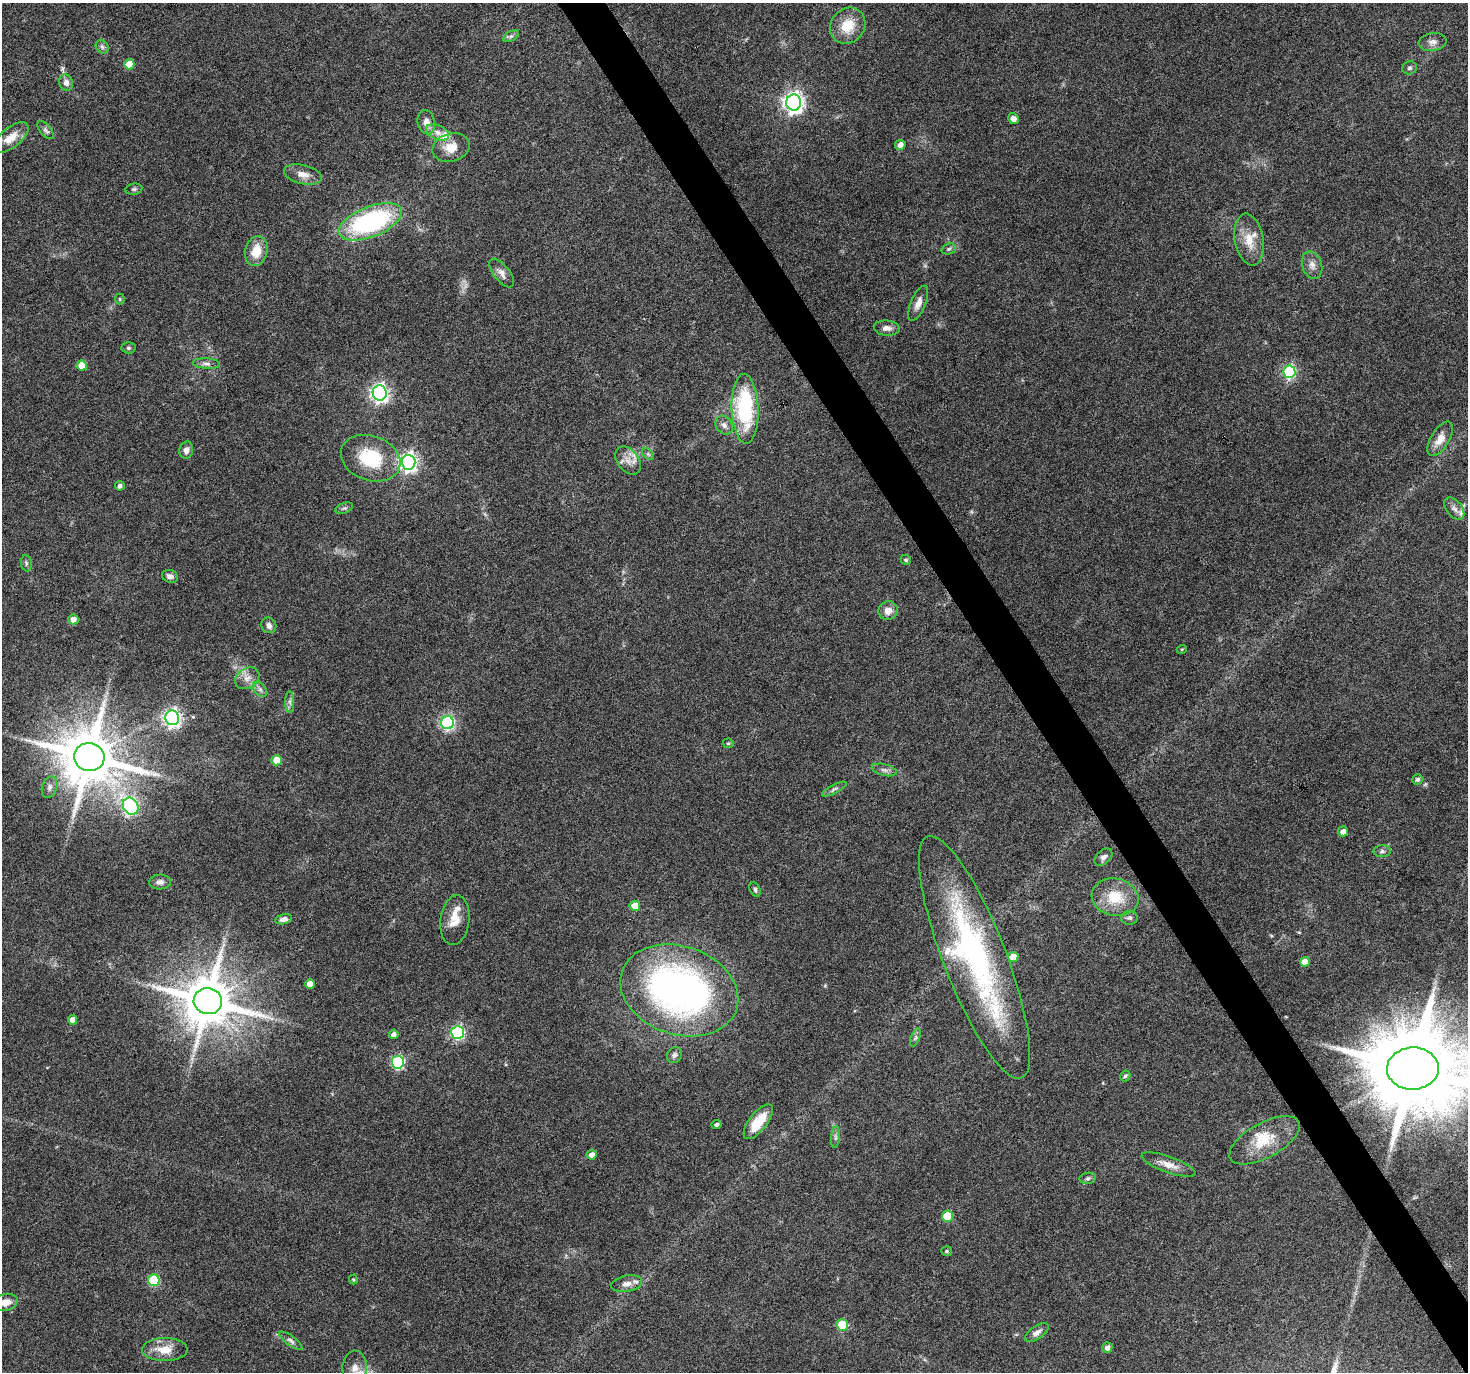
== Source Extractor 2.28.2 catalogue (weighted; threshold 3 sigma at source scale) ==
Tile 6 of 4 x 4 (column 2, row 2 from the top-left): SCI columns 1467-2932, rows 2857-4226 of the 5868 x 5773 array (HDU 1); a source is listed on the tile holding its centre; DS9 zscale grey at full resolution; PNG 1470 x 1374 px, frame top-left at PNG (2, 3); each listed source drawn as its Kron ellipse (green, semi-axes under 4 px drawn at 4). Shown black and unused: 3% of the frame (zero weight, under 4 of 8 exposures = <1% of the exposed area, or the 3 px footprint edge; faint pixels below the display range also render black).
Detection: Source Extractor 2.28.2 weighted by HDU 2 'WHT'; one run over the whole footprint, this tile lists its part. Background 0.0491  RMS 0.0031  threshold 0.0126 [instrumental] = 3 sigma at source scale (4.09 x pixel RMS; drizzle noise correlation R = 1.36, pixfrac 0.8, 0.0396/0.0396 arcsec/px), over >= 5 px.
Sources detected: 112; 1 too faint to see at this stretch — neither listed nor drawn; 6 inside a brighter listed object's ellipse — not listed separately; the other 105 listed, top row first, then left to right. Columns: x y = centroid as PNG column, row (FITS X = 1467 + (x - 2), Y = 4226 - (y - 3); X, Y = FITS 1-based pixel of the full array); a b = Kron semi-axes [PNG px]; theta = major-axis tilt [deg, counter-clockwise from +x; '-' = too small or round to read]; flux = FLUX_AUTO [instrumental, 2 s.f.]
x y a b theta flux
848 26 19 17 50 7
511 36 8 5 30 0.66
1433 42 14 9 9 1.7
102 47 7 6 - 0.75
129 64 5 5 - 4.3
1409 68 7 6 - 0.72
66 83 8 7 - 1.4
794 102 8 7 - 160
1013 119 6 5 - 1.7
426 122 12 8 -77 2.3
45 130 11 5 -51 0.91
438 132 12 7 -23 2.1
11 138 21 10 39 3.9
900 145 5 5 - 1.7
451 147 19 14 16 4.4
303 174 19 9 -13 2.6
134 189 8 5 9 0.56
370 222 33 15 22 48
1249 240 26 14 -79 5.7
949 249 7 5 20 0.58
256 251 15 11 75 5.5
1312 265 14 9 -71 2
501 273 17 8 -52 2
120 299 5 5 - 0.43
918 303 19 7 67 2.3
887 328 13 7 -5 1.6
128 348 7 5 -1 0.53
207 364 13 5 -4 1.2
82 366 5 5 - 4.8
1289 372 6 6 - 41
380 393 7 7 - 110
745 409 35 13 -88 29
724 425 10 8 -54 1.4
1440 439 19 9 59 3.3
186 450 8 7 - 1.6
648 454 7 4 -45 0.51
371 458 30 22 -19 15
628 460 16 10 -52 2.9
408 462 7 7 - 120
120 486 5 4 - 0.9
344 508 9 5 20 0.63
1454 509 13 7 -51 1.5
906 560 5 4 - 0.52
26 563 8 5 -82 0.58
170 576 8 6 -22 1.2
888 611 10 9 - 2.4
73 619 5 5 - 2.1
269 625 8 7 - 1.2
1182 649 5 3 - 0.25
247 678 13 10 33 2.5
260 689 8 5 -54 1
290 702 10 4 -90 0.9
172 718 7 7 - 100
447 723 6 6 - 49
728 743 5 4 - 0.37
89 757 15 14 - 2100
277 760 5 5 - 4.9
884 770 13 6 -13 1.1
1418 779 5 5 - 0.8
50 787 11 7 72 1.2
834 789 13 4 28 0.82
131 806 9 7 -60 43
1343 831 5 5 - 1.6
1382 851 8 6 2 0.81
1103 857 10 6 43 1.2
160 882 11 7 1 1.4
755 889 8 5 -64 0.68
1115 897 24 18 -12 9.5
635 906 5 5 - 3.9
1129 918 8 7 - 0.84
284 919 8 5 13 1.2
455 920 25 14 82 4.8
974 957 130 31 -69 81
1013 957 5 5 - 4.6
1305 962 5 4 - 3.3
310 984 5 4 - 2.7
679 990 60 44 -19 130
208 1001 14 13 - 1700
72 1020 5 4 - 2.1
457 1032 6 6 - 43
394 1034 5 5 - 1.3
915 1037 9 4 68 0.66
675 1055 8 7 - 0.89
398 1062 6 6 - 37
1413 1069 26 21 2 5300
1125 1076 6 5 - 0.64
758 1122 21 9 52 7.3
716 1125 5 4 - 0.76
835 1137 11 4 85 0.76
1265 1140 39 17 29 9.1
592 1155 5 5 - 1.7
1168 1165 28 8 -19 3.2
1088 1178 8 5 11 0.64
948 1216 5 5 - 11
947 1251 5 5 - 0.5
353 1279 5 4 - 0.34
154 1280 6 5 - 21
627 1284 15 8 10 2.1
6 1302 12 8 16 2.6
842 1325 5 5 - 14
1037 1333 14 6 34 1.7
291 1341 14 5 -37 1
1107 1348 5 5 - 1.3
165 1350 23 11 0 5.2
355 1368 17 12 88 3.6
Overlapping masked pixels (flux is a lower limit): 1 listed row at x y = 1413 1069
Isophote crosses this tile's border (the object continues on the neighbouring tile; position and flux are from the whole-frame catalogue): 2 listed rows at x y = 1413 1069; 355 1368